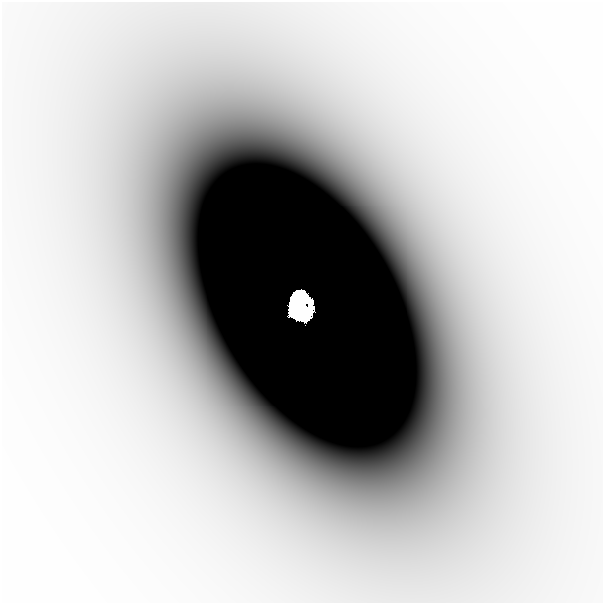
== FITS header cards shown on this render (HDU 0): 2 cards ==
NAXIS1  =                  601
NAXIS2  =                  601

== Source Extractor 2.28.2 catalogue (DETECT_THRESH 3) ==
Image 601 x 601 px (HDU 0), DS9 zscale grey, 1 PNG px = 1 image px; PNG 605 x 605 px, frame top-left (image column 1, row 601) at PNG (2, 2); no overlay
Background -1.04e-06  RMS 3.5e-07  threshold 1.06e-06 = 3 sigma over >= 5 px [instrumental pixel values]
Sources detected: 3; all 3 listed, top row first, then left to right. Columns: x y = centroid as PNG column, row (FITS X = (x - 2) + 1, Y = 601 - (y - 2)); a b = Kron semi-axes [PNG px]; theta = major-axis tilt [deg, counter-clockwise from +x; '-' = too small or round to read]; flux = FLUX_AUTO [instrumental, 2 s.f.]
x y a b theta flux
299 303 26 17 -69 12
298 316 14 5 -15 2.4
197 320 58 32 -74 0.003